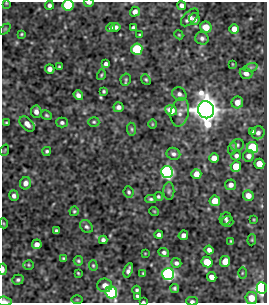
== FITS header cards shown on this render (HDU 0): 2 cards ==
NAXIS1  =                  265
NAXIS2  =                  301

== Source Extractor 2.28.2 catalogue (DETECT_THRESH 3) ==
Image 265 x 301 px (HDU 0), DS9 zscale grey, 1 PNG px = 1 image px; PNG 269 x 305 px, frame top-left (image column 1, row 301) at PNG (2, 2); each listed source drawn as its Kron ellipse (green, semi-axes under 4 px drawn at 4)
Background 679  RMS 1.3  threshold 4.03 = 3 sigma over >= 5 px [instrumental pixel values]
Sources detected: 111; all 111 listed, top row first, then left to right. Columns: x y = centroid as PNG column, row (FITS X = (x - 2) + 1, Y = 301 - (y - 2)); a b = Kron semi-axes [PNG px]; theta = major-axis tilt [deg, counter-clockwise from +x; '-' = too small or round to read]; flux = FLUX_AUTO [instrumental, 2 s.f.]
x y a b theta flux
6 3 4 3 - 85
89 3 5 3 - 320
49 5 4 4 - 260
68 5 5 5 - 9300
182 6 4 4 - 320
135 12 5 4 - 450
190 17 11 6 46 510
194 19 6 5 - 310
115 27 5 4 - 240
206 27 6 5 - 1000
111 28 4 4 - 190
133 28 4 3 - 170
5 29 6 4 45 120
234 29 5 5 - 750
21 34 4 3 - 100
139 35 3 2 - 100
179 35 4 3 - 83
202 38 6 6 - 260
137 49 5 5 - 6600
106 64 4 4 - 250
232 64 3 2 - 67
59 67 3 3 - 100
251 67 7 4 18 170
50 69 5 4 - 430
246 73 6 5 - 500
101 75 5 4 - 110
126 79 6 5 - 140
146 79 6 4 -49 130
104 91 3 3 - 130
179 94 7 6 - 280
78 95 5 4 - 370
237 102 6 6 - 670
119 107 5 5 - 310
171 110 6 5 - 1100
206 110 8 8 - 180000
36 112 6 5 - 390
180 112 14 9 78 620
46 115 6 4 -29 130
62 122 6 5 - 220
94 122 5 4 - 130
6 123 3 3 - 110
27 124 9 6 -45 560
152 124 5 3 - 81
132 129 6 4 -82 150
252 131 4 3 - 170
258 133 7 6 - 310
237 145 7 5 16 180
233 148 6 4 71 120
252 148 6 5 - 7600
5 150 6 3 71 79
47 151 4 4 - 160
173 154 7 6 - 270
236 156 5 5 - 270
249 156 6 5 - 400
214 158 5 5 - 750
259 164 5 5 - 1000
236 166 5 5 - 2200
167 172 6 6 - 29000
196 174 5 5 - 820
25 183 6 5 - 530
231 185 5 5 - 430
169 191 9 5 89 210
129 192 6 5 - 160
14 196 5 4 - 290
248 196 5 5 - 730
158 197 4 4 - 140
151 199 5 4 - 160
215 201 5 5 - 1300
74 211 4 4 - 130
154 211 5 3 - 76
226 219 6 5 - 190
254 219 4 3 - 79
227 222 6 5 - 190
3 223 5 3 - 83
86 227 7 5 -42 220
56 231 4 3 - 190
159 235 4 4 - 280
183 235 5 4 - 330
103 240 4 4 - 240
252 240 5 4 - 99
231 241 3 3 - 90
37 244 5 4 - 450
209 250 4 4 - 340
164 252 5 4 - 210
145 253 4 2 - 58
63 258 4 3 - 110
78 261 5 4 - 140
225 261 5 5 - 990
207 262 6 5 - 1700
176 263 5 5 - 240
28 265 5 4 - 110
93 265 5 4 - 110
3 269 5 2 - 450
128 270 7 4 69 300
78 273 3 3 - 86
143 273 4 3 - 97
242 273 6 3 89 110
168 274 6 6 - 25000
212 277 5 4 - 610
18 280 6 5 - 190
105 285 7 6 - 530
175 288 4 3 - 170
262 288 6 5 - 30000
137 290 4 3 - 160
111 292 6 5 - 19000
137 296 4 3 - 150
251 298 6 6 - 1300
77 300 6 4 0 93
4 301 7 4 -5 370
192 301 5 3 - 230
143 302 4 2 - 87
At the frame edge (FLAGS 8, measured only in part): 8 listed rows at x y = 6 3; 89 3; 68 5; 3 269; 251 298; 4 301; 192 301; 143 302